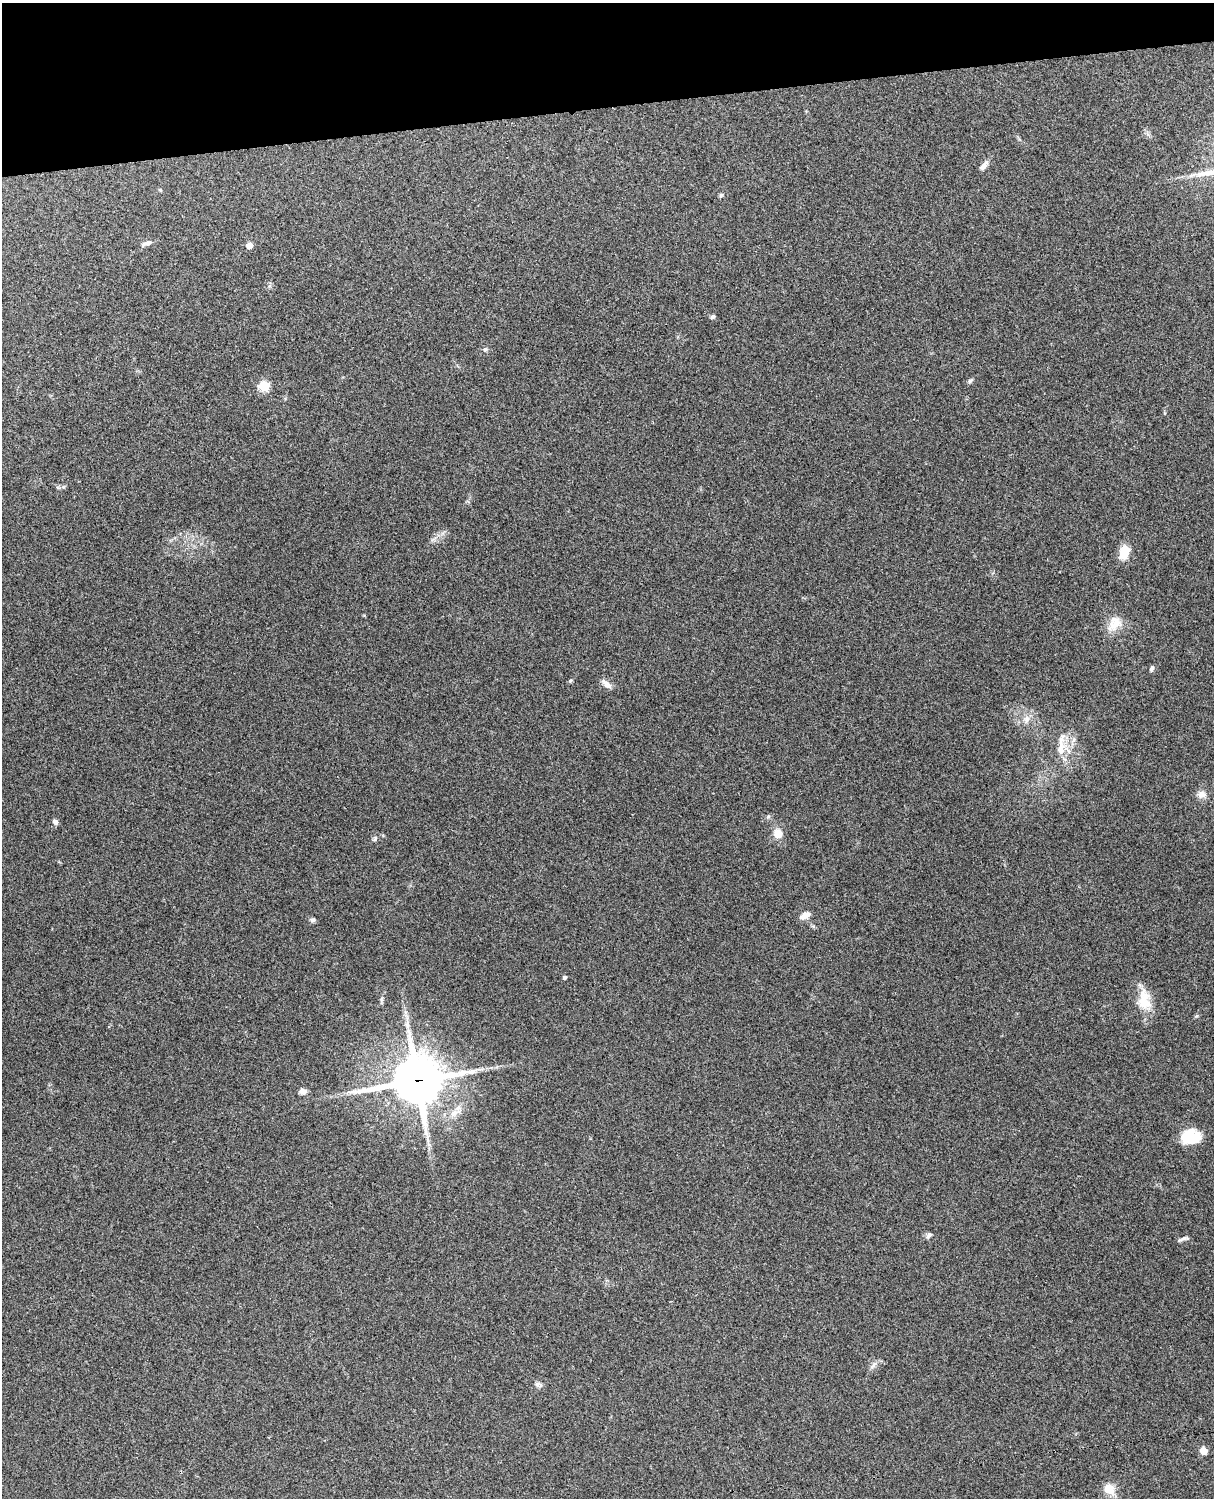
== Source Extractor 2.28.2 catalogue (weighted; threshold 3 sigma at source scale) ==
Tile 3 of 4 x 3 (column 3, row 1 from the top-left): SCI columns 2544-3755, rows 3156-4651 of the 5088 x 4928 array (HDU 1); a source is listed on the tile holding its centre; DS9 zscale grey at full resolution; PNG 1216 x 1500 px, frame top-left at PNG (2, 3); no overlay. Shown black and unused: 7% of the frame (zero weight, under 3 of 4 exposures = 6% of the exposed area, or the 3 px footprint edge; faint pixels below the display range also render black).
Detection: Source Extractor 2.28.2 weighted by HDU 2 'WHT'; one run over the whole footprint, this tile lists its part. Background 0.264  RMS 0.0089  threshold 0.0402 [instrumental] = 3 sigma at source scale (4.5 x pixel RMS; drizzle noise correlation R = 1.50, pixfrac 1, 0.05/0.05 arcsec/px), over >= 5 px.
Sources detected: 39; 1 inside a brighter listed object's ellipse — not listed separately; the other 38 listed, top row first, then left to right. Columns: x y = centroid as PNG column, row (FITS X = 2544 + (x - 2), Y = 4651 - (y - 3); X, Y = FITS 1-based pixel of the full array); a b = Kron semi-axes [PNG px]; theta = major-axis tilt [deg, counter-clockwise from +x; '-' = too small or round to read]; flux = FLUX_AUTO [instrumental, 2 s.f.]
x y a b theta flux
983 166 13 6 49 4.3
1191 175 7 4 19 1.9
160 190 5 4 - 1
721 195 5 5 - 1.5
147 243 14 5 20 3.8
249 245 5 5 - 8.5
712 316 6 5 - 1.9
485 349 6 5 - 1.9
970 381 8 5 37 1.8
264 386 5 5 - 49
1124 552 14 9 75 18
1115 623 22 17 56 15
1152 668 7 5 78 1.9
570 680 6 5 - 1.2
606 684 16 7 -40 4.9
1027 719 12 8 77 5.7
1074 740 9 4 81 2.7
1061 749 20 10 77 12
1202 794 12 9 -2 5.8
768 816 6 5 - 1.5
55 822 7 6 - 2.6
778 833 13 11 -76 9
375 839 7 5 69 1.6
805 915 12 7 27 6.6
312 920 6 6 - 2.1
565 977 4 4 - 1.9
382 999 7 4 71 1.5
1144 1000 29 16 -83 21
417 1080 18 17 - 3200
303 1091 7 6 - 5
454 1113 14 8 40 7.6
1190 1137 20 14 5 28
929 1235 9 5 51 2.4
1183 1239 15 4 22 2.5
873 1365 14 4 49 3.1
537 1384 8 6 -2 2.5
1203 1451 5 5 - 16
1109 1489 14 11 -46 12
Overlapping masked pixels (flux is a lower limit): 1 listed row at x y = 417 1080
Unlisted compact peaks at least as high as the median listed source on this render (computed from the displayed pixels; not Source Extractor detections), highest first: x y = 1197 1016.